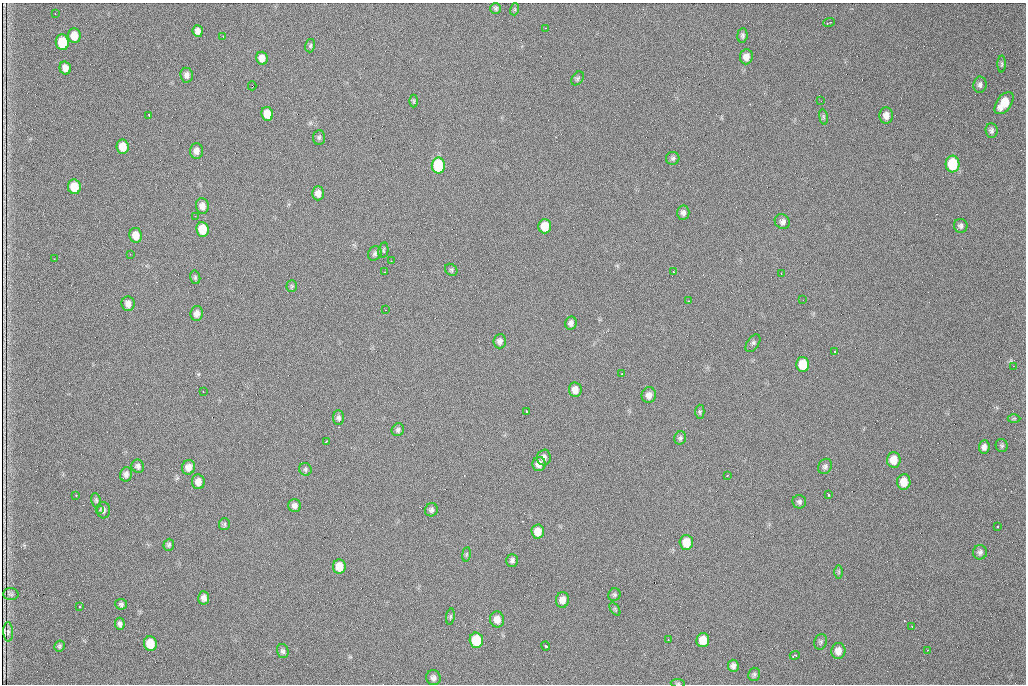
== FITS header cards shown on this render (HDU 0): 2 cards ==
NAXIS1  =                 1024 /fastest changing axis
NAXIS2  =                  682 /next to fastest changing axis

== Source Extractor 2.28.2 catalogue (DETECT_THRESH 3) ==
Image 1024 x 682 px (HDU 0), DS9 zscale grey, 1 PNG px = 1 image px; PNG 1028 x 686 px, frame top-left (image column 1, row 682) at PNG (2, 3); each listed source drawn as its Kron ellipse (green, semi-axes under 4 px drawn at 4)
Background 959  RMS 22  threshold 66.6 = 3 sigma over >= 5 px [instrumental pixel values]
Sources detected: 135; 1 with non-positive FLUX_AUTO (blend fragments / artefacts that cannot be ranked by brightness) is neither listed nor drawn; the other 134 listed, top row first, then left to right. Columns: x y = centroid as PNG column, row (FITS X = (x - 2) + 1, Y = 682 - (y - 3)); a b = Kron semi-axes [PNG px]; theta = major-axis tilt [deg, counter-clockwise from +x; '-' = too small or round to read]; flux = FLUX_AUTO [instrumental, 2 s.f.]
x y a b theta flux
496 8 5 5 - 3000
515 9 6 4 72 1900
55 13 2 2 - 930
829 23 6 2 19 2300
545 28 2 2 - 1200
198 31 6 5 - 6900
742 35 7 5 85 3300
74 36 7 6 - 18000
223 36 2 2 - 940
62 42 8 6 -83 46000
310 46 7 5 75 2400
746 57 7 6 - 10000
262 58 6 6 - 9700
1002 64 8 4 90 2500
65 68 6 5 - 9400
187 75 7 6 - 5800
577 78 8 5 51 3000
980 85 8 6 82 4900
252 86 4 2 - 4200
414 101 6 4 -90 2000
821 101 2 2 - 1100
1004 103 12 7 54 31000
267 114 7 6 - 18000
149 115 3 2 - 1800
886 115 8 7 - 9000
823 117 8 4 -81 2500
991 130 7 6 - 4200
319 137 7 5 87 3200
123 147 7 6 - 21000
196 151 8 6 86 7600
673 158 7 6 - 3400
953 164 8 7 - 66000
438 165 8 6 -88 100000
74 187 7 6 - 34000
318 193 7 6 - 9300
202 206 8 6 -84 8800
683 213 7 6 - 5000
195 216 2 2 - 790
782 222 8 7 - 6400
545 226 7 6 - 31000
961 226 7 7 - 4100
203 229 7 6 - 35000
136 235 7 6 - 17000
383 250 8 5 80 2400
375 253 7 6 - 4000
130 254 2 2 - 750
54 259 2 2 - 1100
391 261 3 2 - 1100
451 270 7 5 -44 2700
385 272 2 2 - 810
673 272 2 2 - 1200
781 273 3 3 - 910
195 277 7 5 -77 2600
292 286 5 5 - 2100
803 300 2 2 - 710
688 301 3 2 - 1300
128 304 7 6 - 8400
385 310 3 2 - 1200
197 313 7 6 - 7400
571 323 7 5 80 5300
500 341 7 6 - 5900
753 343 10 5 55 3700
835 351 3 3 - 1800
803 364 7 6 - 37000
1013 366 2 2 - 8500
622 374 3 2 - 760
575 390 7 6 - 13000
203 392 2 2 - 1000
649 395 8 7 - 9000
526 411 3 3 - 4700
700 412 7 4 -88 2400
338 418 7 5 -87 3800
1014 418 6 4 1 2100
398 430 7 6 - 3600
680 438 6 6 - 3200
326 441 3 2 - 1300
1002 446 6 6 - 2700
984 447 7 5 82 6000
544 457 8 7 - 6300
894 460 8 7 - 18000
539 464 7 6 - 10000
138 466 6 6 - 4400
825 466 8 6 55 4100
188 467 7 6 - 9900
305 469 6 6 - 3100
126 474 7 6 - 6100
727 476 2 2 - 810
198 482 7 6 - 10000
904 482 8 6 84 20000
828 494 4 2 - 2300
76 495 3 2 - 2700
96 500 7 4 -80 2700
799 502 7 6 - 3900
295 506 6 6 - 5900
99 510 3 2 - 1400
103 510 8 6 -86 4600
431 510 7 6 - 3800
224 524 6 5 - 2700
998 527 3 3 - 3400
538 532 7 6 - 18000
686 542 7 6 - 26000
169 545 6 5 - 3200
980 552 7 7 - 4200
466 554 7 3 81 1900
512 560 6 5 - 4100
339 566 7 6 - 23000
839 572 7 4 90 2200
11 594 7 6 - 3300
614 595 6 6 - 3000
204 598 6 5 - 6600
562 600 8 6 80 12000
121 604 6 5 - 3300
80 607 3 2 - 1600
615 609 7 4 -53 2000
450 617 8 4 82 2300
497 619 8 7 - 12000
120 624 6 4 -83 4600
912 626 2 2 - 1000
8 632 9 5 -88 4000
476 640 7 6 - 60000
668 640 3 2 - 1000
703 640 7 6 - 22000
821 642 8 6 73 3100
150 644 7 6 - 30000
59 646 5 5 - 2400
546 646 4 3 - 8000
927 650 3 2 - 4900
283 651 7 6 - 4100
838 651 8 7 - 12000
795 655 5 3 - 3100
733 666 6 5 - 5300
754 674 7 6 - 3000
433 678 7 7 - 5200
678 683 7 3 -8 1700
At the frame edge (FLAGS 8, measured only in part): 1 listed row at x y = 678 683
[1 non-positive-flux detection neither listed nor drawn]

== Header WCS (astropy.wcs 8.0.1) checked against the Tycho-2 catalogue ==
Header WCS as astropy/WCSLIB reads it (CRVAL/CRPIX/CD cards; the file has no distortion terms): RA---TAN/DEC--TAN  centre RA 07:09:14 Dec +30:56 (107.31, +30.93 deg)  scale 1.43 arcsec/px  FOV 24.4' x 16.3'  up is -93 deg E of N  parity flipped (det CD > 0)
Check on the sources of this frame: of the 60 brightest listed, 5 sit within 2.1 arcsec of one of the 9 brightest Tycho-2 stars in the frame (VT <= 12.48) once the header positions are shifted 0.45 arcsec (0.41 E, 0.18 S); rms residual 1.00 arcsec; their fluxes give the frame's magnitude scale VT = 23.46 - 2.5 log10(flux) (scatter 0.16 mag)
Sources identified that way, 5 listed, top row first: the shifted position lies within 2.1 arcsec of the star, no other Tycho-2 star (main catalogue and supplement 1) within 4.2 arcsec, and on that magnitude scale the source's flux lands within +1.5 / -3 mag of the star's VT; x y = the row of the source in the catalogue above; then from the Tycho-2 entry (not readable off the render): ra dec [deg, ICRS J2000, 3 dp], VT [Tycho-2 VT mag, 2 dp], TYC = Tycho-2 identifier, HIP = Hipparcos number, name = IAU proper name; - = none
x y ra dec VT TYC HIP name
953 164 107.215 +31.104 11.64 2438-821-1 - -
438 165 107.226 +30.900 10.76 2438-883-1 - -
74 187 107.244 +30.756 12.13 2438-718-1 - -
203 229 107.261 +30.807 12.26 2438-856-1 - -
476 640 107.445 +30.924 11.38 2438-1056-1 - -